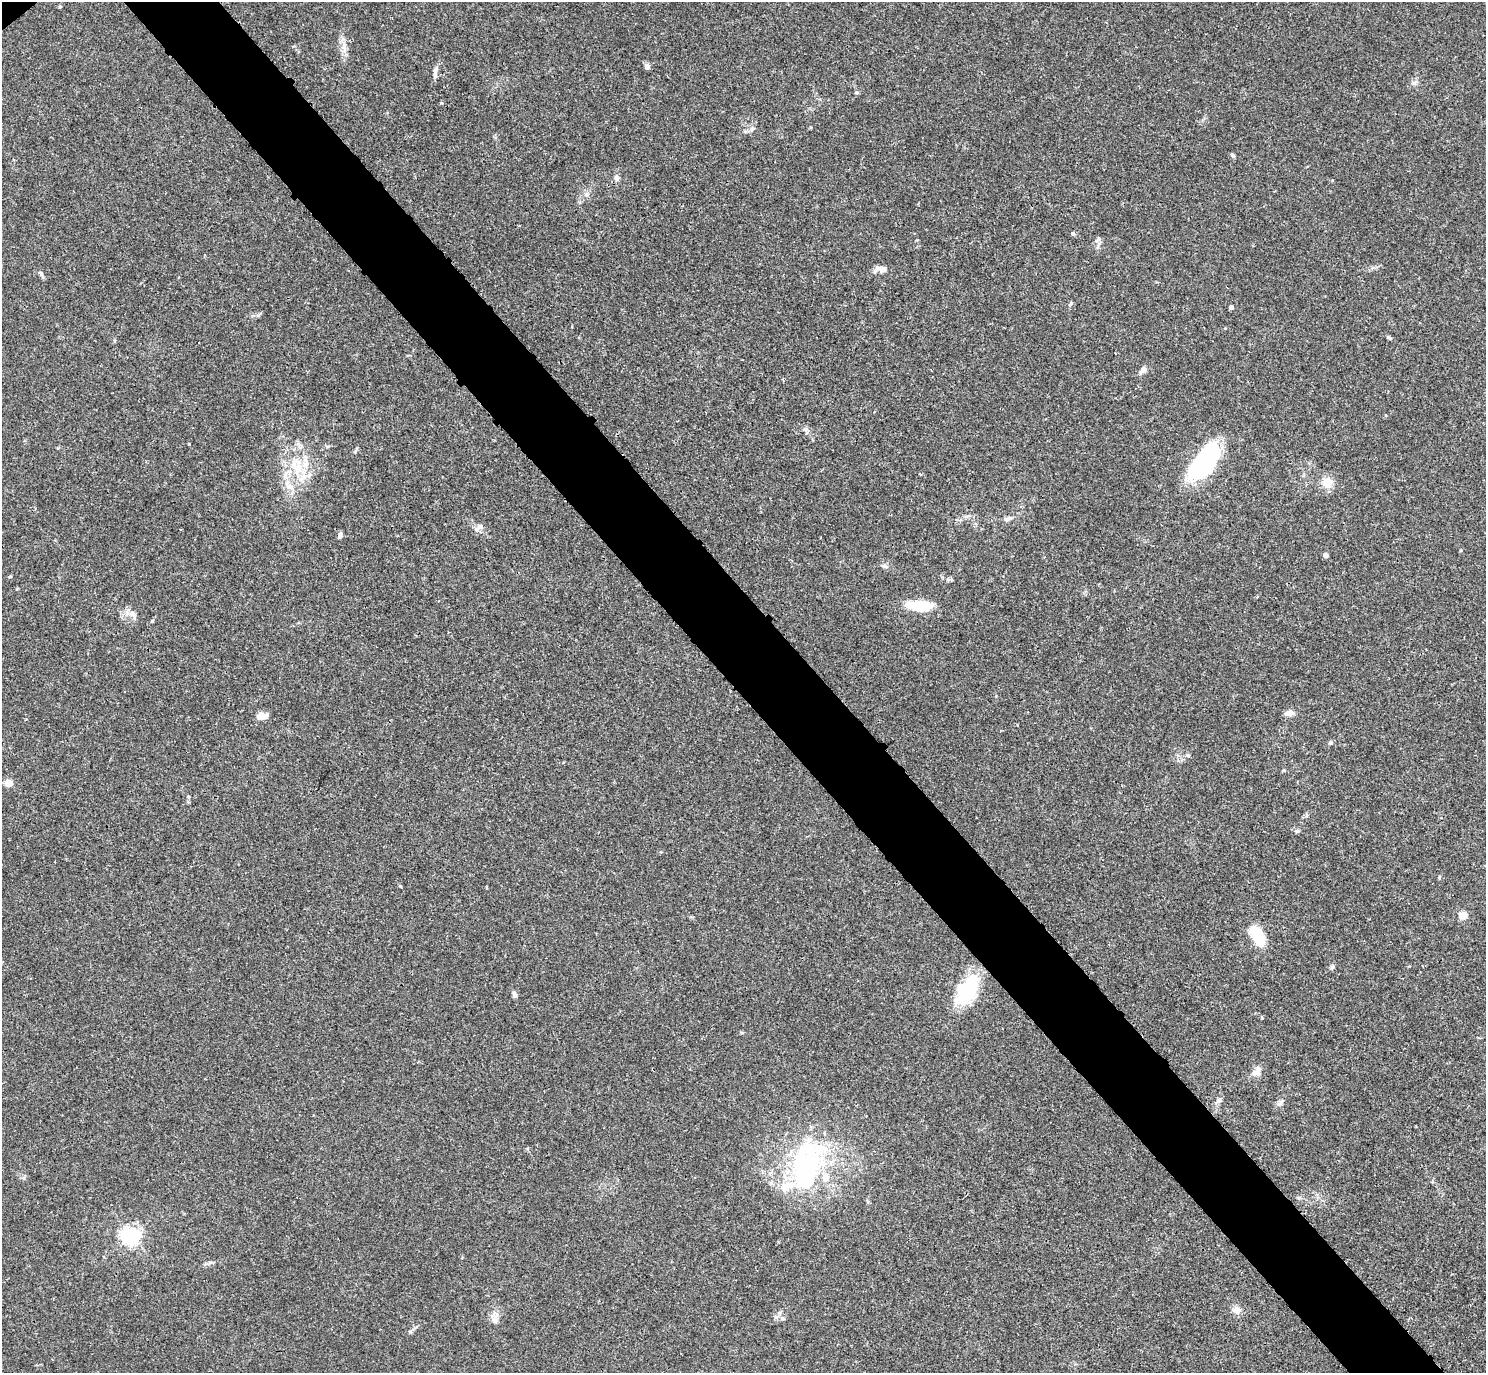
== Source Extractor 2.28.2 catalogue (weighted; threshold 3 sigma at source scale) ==
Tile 6 of 4 x 4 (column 2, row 2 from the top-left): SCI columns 1509-2992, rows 3060-4430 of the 5981 x 5978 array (HDU 1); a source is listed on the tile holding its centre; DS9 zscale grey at full resolution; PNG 1488 x 1375 px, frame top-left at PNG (2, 2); no overlay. Shown black and unused: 6% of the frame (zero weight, under 3 of 4 exposures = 2% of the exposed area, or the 3 px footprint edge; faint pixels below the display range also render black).
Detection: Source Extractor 2.28.2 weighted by HDU 2 'WHT'; one run over the whole footprint, this tile lists its part. Background 0.0261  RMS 0.0024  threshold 0.0106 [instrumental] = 3 sigma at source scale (4.5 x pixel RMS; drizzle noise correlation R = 1.50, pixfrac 1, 0.05/0.05 arcsec/px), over >= 5 px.
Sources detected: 57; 4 inside a brighter object's white glare — not listed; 3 inside a brighter listed object's ellipse — not listed separately; the other 50 listed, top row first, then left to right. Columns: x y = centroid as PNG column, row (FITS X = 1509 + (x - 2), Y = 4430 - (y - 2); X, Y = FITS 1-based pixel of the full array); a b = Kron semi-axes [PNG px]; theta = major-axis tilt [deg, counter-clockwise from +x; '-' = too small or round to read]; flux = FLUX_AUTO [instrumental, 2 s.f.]
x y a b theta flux
60 7 4 3 - 0.29
344 46 11 6 78 1.3
647 66 6 6 - 0.98
435 70 12 7 75 1.1
1414 83 7 5 44 0.53
856 92 6 5 - 0.36
752 129 7 5 47 0.61
1233 155 6 5 - 0.37
617 178 9 6 -58 0.69
586 194 7 7 - 0.86
1073 233 5 5 - 0.41
1098 240 10 5 42 0.55
883 269 14 7 -16 1.3
41 273 9 5 -45 0.57
1071 303 5 4 - 0.28
1231 307 4 4 - 0.99
1143 370 10 7 45 1
805 429 8 6 1 0.63
1205 464 46 18 62 22
299 468 14 10 89 3.6
1327 483 12 11 - 3
290 486 11 7 -22 1.4
1008 518 11 5 20 0.86
480 526 8 6 -41 0.83
340 535 7 5 70 0.68
1461 550 5 3 - 0.21
1326 555 4 4 - 1.2
886 566 8 5 -19 0.55
915 605 29 12 3 5.8
133 614 12 7 -51 1.2
1289 713 11 7 8 1.3
262 716 8 5 2 3.6
1330 743 6 5 - 0.48
9 783 5 4 - 4.6
1297 831 6 5 - 0.35
400 886 5 3 - 0.21
1463 915 5 4 - 7.7
1257 935 19 9 -57 12
1332 967 7 4 71 0.39
968 991 29 23 50 14
514 995 8 5 -72 0.74
1262 1018 4 4 - 0.23
1257 1071 15 9 45 1.7
1218 1101 11 6 41 0.76
1281 1103 11 6 41 0.74
806 1169 71 37 72 39
131 1236 6 6 - 98
1236 1310 9 8 - 1.6
783 1318 6 4 -19 0.35
494 1320 10 6 -27 0.92
Unlisted compact peaks at least as high as the median listed source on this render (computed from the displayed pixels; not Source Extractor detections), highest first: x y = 189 444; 258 315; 441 103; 1388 337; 1187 755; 355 451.